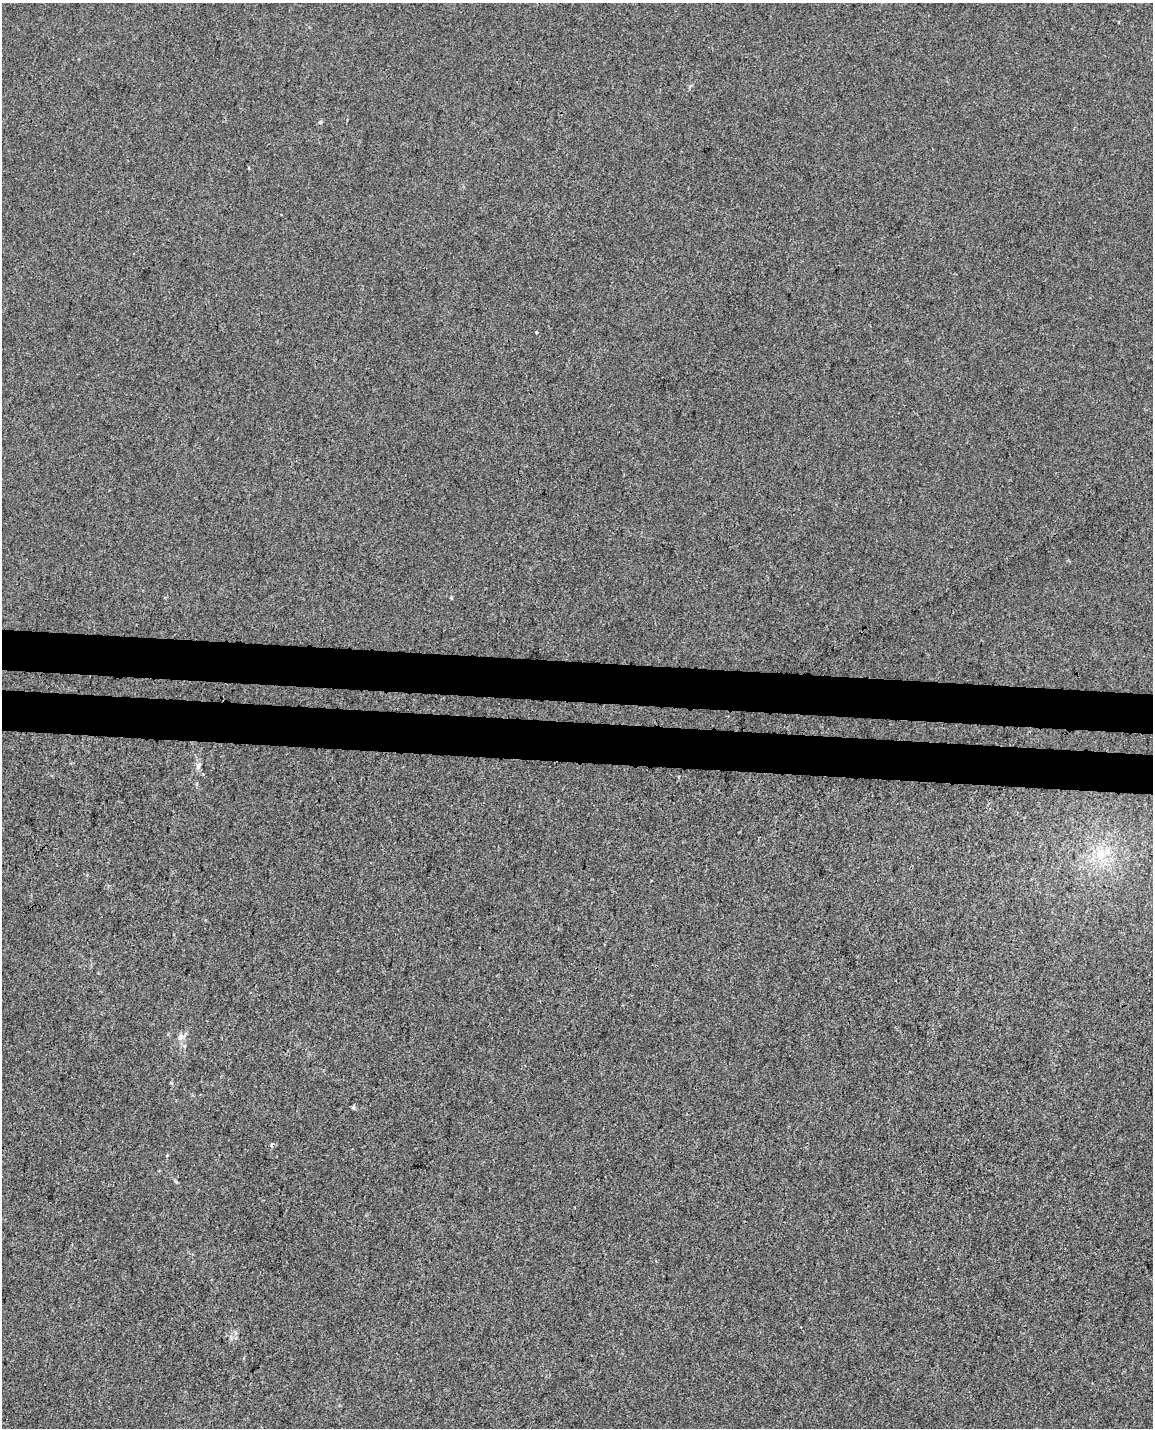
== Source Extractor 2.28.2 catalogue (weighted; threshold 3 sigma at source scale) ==
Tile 6 of 4 x 3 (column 2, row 2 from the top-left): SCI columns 1168-2318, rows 1768-3193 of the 4626 x 4904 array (HDU 1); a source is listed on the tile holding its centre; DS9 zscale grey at full resolution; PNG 1155 x 1430 px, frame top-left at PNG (2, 3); no overlay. Shown black and unused: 6% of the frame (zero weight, under 3 of 4 exposures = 5% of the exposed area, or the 3 px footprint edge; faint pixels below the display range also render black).
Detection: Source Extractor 2.28.2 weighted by HDU 2 'WHT'; one run over the whole footprint, this tile lists its part. Background -7.69e-04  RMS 0.005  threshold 0.0223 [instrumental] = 3 sigma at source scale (4.5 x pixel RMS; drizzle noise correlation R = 1.50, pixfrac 1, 0.0396/0.0396 arcsec/px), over >= 5 px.
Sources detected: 8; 1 cosmic-ray / hot-pixel residue — not listed; the other 7 listed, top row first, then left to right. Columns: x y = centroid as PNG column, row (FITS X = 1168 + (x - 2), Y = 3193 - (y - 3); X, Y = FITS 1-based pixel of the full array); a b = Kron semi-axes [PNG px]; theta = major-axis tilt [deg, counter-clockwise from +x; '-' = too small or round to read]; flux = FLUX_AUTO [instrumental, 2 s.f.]
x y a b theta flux
320 122 5 5 - 0.79
536 332 3 3 - 2.8
451 598 5 3 - 0.47
198 766 10 6 63 1.7
1100 854 20 13 -88 11
180 1037 10 8 62 2.7
353 1107 5 4 - 0.75